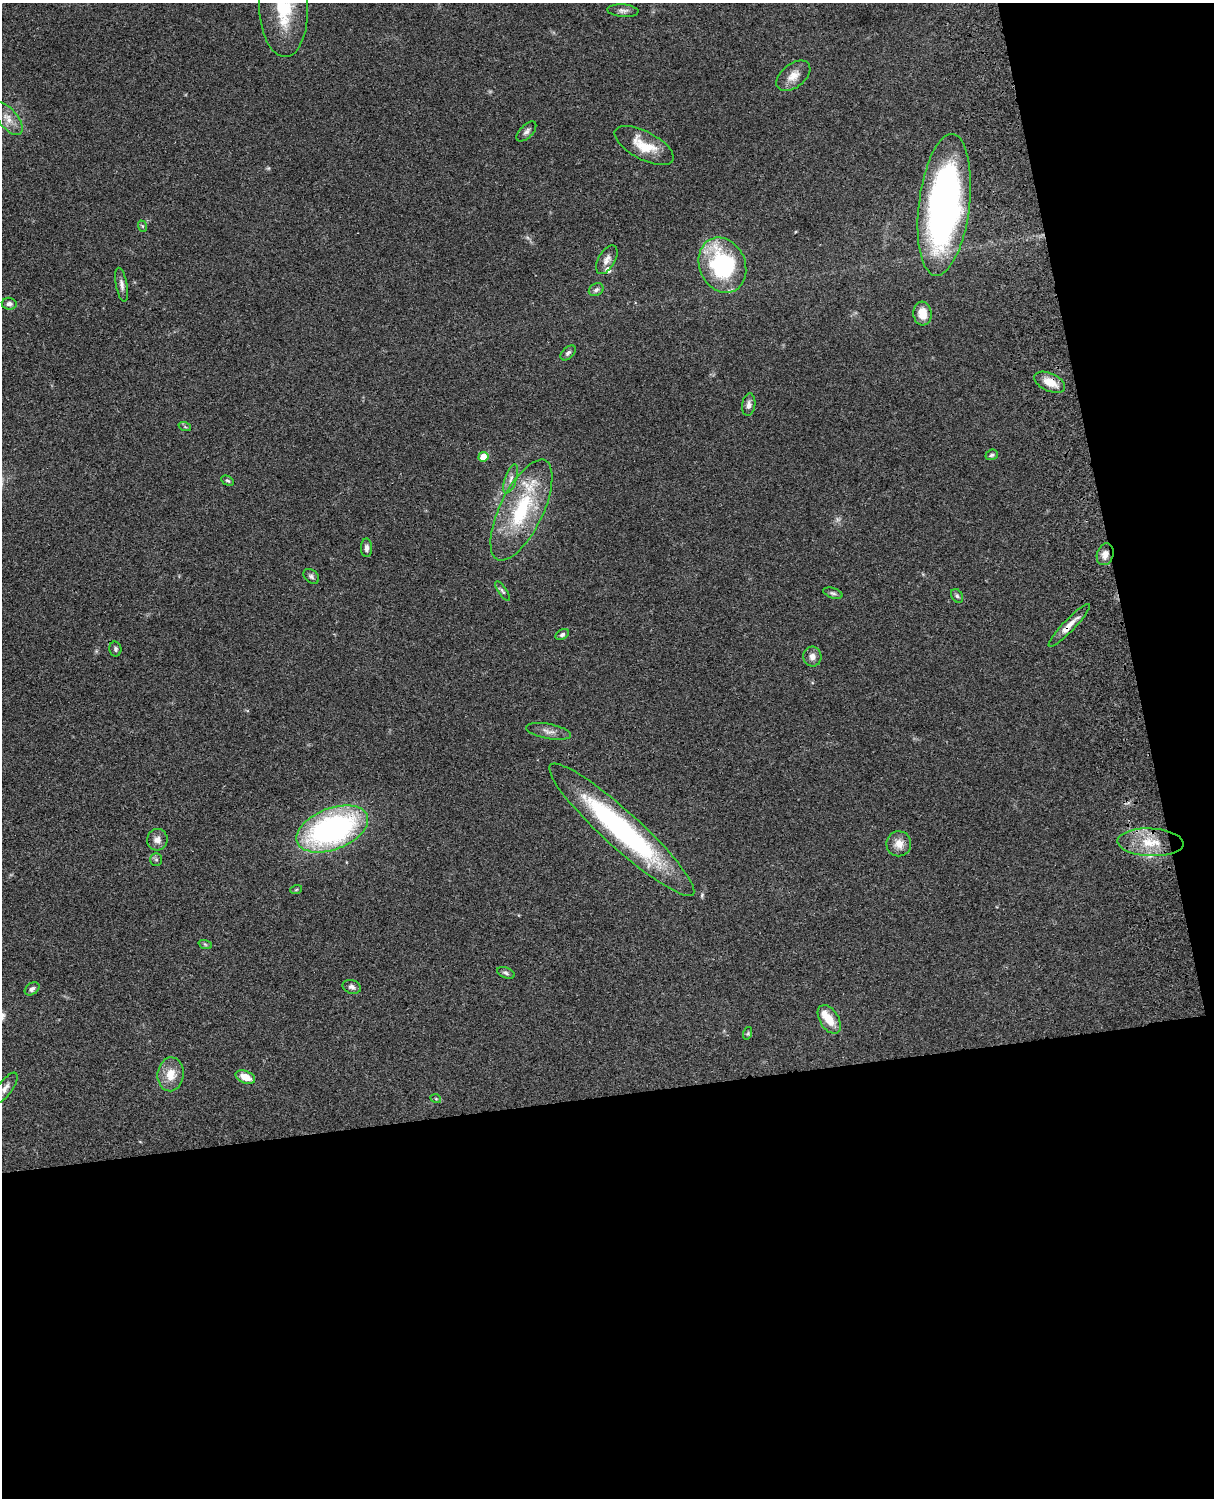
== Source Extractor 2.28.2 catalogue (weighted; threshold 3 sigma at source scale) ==
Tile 12 of 4 x 3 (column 4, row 3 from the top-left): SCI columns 3758-4969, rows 277-1772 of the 5087 x 4926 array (HDU 1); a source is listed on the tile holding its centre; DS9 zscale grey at full resolution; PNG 1216 x 1500 px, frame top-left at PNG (2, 3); each listed source drawn as its Kron ellipse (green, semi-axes under 4 px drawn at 4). Shown black and unused: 33% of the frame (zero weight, under 3 of 4 exposures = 6% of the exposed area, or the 3 px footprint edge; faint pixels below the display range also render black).
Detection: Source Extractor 2.28.2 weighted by HDU 2 'WHT'; one run over the whole footprint, this tile lists its part. Background 0.0958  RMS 0.0062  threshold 0.028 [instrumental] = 3 sigma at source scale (4.5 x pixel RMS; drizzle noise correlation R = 1.50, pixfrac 1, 0.05/0.05 arcsec/px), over >= 5 px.
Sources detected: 53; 2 inside a brighter listed object's ellipse — not listed separately; the other 51 listed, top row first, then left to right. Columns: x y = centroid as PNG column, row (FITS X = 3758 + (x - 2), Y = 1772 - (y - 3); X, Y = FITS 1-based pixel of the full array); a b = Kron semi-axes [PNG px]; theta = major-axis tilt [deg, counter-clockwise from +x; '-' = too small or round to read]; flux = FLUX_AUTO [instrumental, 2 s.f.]
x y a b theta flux
283 8 49 24 -88 37
623 11 15 6 -4 2.5
793 76 19 11 39 6.8
8 118 20 9 -50 6.2
526 131 12 6 45 2.3
644 146 33 14 -28 15
944 205 71 25 83 250
142 226 6 3 -71 0.69
607 260 16 8 60 3.8
722 265 28 23 -66 67
122 285 17 6 -80 2.9
596 290 8 6 26 1.7
9 304 7 6 - 2.3
922 313 12 9 -84 7.4
568 353 9 5 44 1.6
1050 382 16 9 -24 9
749 405 11 6 82 2.7
185 427 6 4 -19 0.81
992 455 6 5 - 1.2
483 457 5 5 - 9
511 479 15 6 71 3.2
228 481 7 4 -28 1
521 510 55 21 64 50
366 548 9 5 -90 2.3
1105 554 11 8 72 4.7
311 576 9 6 -41 1.6
502 591 11 4 -56 1.4
833 593 10 5 -18 1.6
957 596 7 5 -56 1.3
1069 625 29 6 46 6.5
562 635 7 5 32 1.4
115 649 7 6 - 1.4
812 657 10 9 - 3.3
549 731 23 7 -11 4.3
332 829 38 20 21 160
622 830 96 18 -42 130
157 840 11 10 - 3.8
1150 842 33 14 -3 19
899 844 12 12 - 6.1
156 860 6 5 - 1.3
296 890 6 3 20 0.62
205 944 7 4 -19 0.97
506 973 9 5 -22 1.5
352 987 9 6 -16 2.3
32 989 8 5 36 1.9
829 1019 16 9 -58 9.9
748 1033 6 4 72 0.86
171 1074 17 13 83 9.8
245 1077 10 6 -22 7.8
5 1088 18 7 54 3.9
436 1099 5 3 - 0.56
Overlapping masked pixels (flux is a lower limit): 4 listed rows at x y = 944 205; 1050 382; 1105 554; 1069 625
Isophote crosses this tile's border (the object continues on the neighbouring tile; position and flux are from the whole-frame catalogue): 1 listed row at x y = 283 8